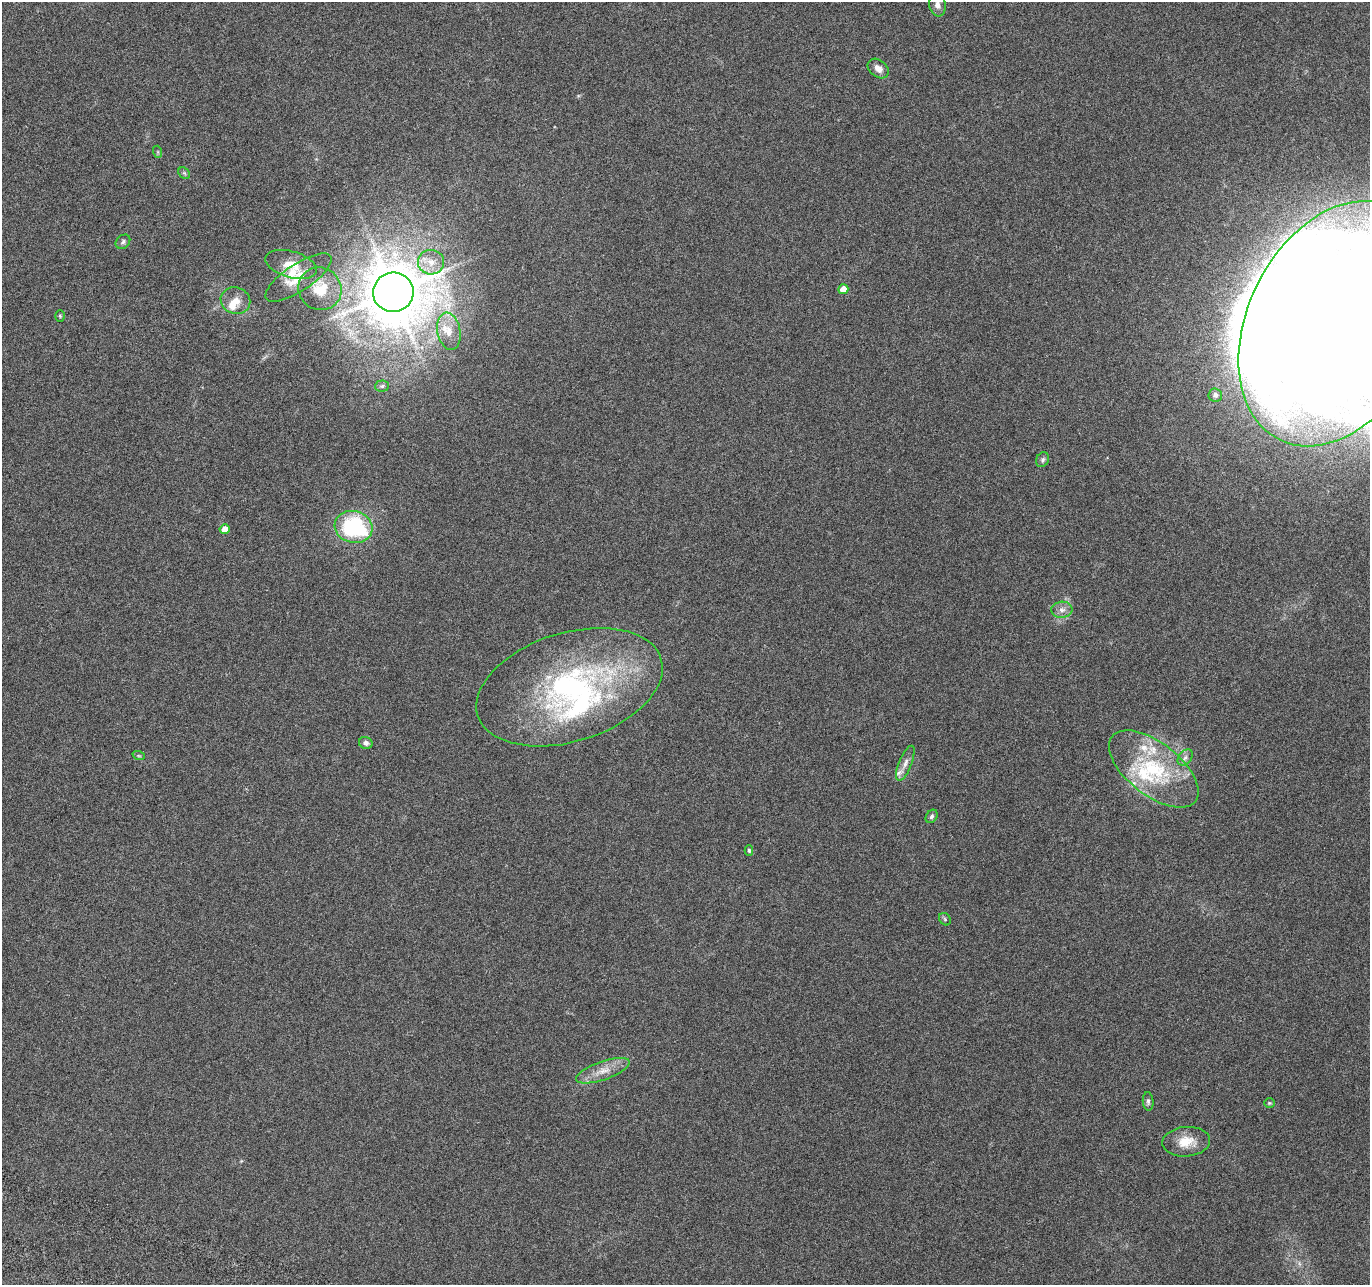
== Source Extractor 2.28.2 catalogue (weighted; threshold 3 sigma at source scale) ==
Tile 7 of 4 x 4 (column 3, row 2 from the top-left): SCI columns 2760-4127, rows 2833-4115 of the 5526 x 5730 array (HDU 1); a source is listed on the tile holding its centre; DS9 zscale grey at full resolution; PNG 1372 x 1287 px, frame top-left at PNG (2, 2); each listed source drawn as its Kron ellipse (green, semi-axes under 4 px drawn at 4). Nothing masked; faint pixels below the display range render black.
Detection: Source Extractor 2.28.2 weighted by HDU 2 'WHT'; one run over the whole footprint, this tile lists its part. Background 0.0879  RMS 0.0055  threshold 0.0225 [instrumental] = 3 sigma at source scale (4.09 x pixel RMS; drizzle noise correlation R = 1.36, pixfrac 0.8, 0.0396/0.0396 arcsec/px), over >= 5 px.
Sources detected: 45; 1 inside a brighter object's white glare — neither listed nor drawn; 10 inside a brighter listed object's ellipse — not listed separately; the other 34 listed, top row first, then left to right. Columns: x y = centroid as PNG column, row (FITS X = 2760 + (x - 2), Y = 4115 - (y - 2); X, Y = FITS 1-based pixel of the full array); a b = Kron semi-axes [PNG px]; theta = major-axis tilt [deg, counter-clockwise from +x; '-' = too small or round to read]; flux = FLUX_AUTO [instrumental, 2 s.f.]
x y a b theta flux
937 5 11 8 -82 2.9
878 68 12 8 -39 3.8
158 152 6 4 -72 0.63
184 173 6 5 - 0.89
123 242 8 6 44 1.3
431 262 13 12 - 6.4
291 264 26 13 -16 9.8
298 277 39 13 33 12
320 289 22 21 - 15
843 289 5 5 - 7.6
393 292 20 19 - 1900
235 301 15 13 -19 6.6
60 316 6 5 - 0.68
1337 324 129 89 64 990
449 331 19 11 -79 7.2
382 386 7 5 4 1
1215 395 7 6 - 2.1
1043 460 8 6 64 1.2
353 527 19 16 -15 53
225 529 5 5 - 5.4
1062 610 10 8 4 2.9
569 687 96 54 17 140
366 743 7 6 - 1.9
139 756 6 4 -18 0.7
1185 757 9 6 50 1.9
905 763 19 6 68 3.3
1154 769 53 26 -38 45
932 816 7 5 57 1.3
749 850 5 4 - 0.89
945 919 7 5 -48 0.86
603 1071 28 9 19 7.9
1148 1101 9 5 -85 1.2
1269 1103 5 5 - 0.66
1186 1142 24 15 5 9.8
Isophote crosses this tile's border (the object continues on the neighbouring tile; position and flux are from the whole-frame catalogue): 2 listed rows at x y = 937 5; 1337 324